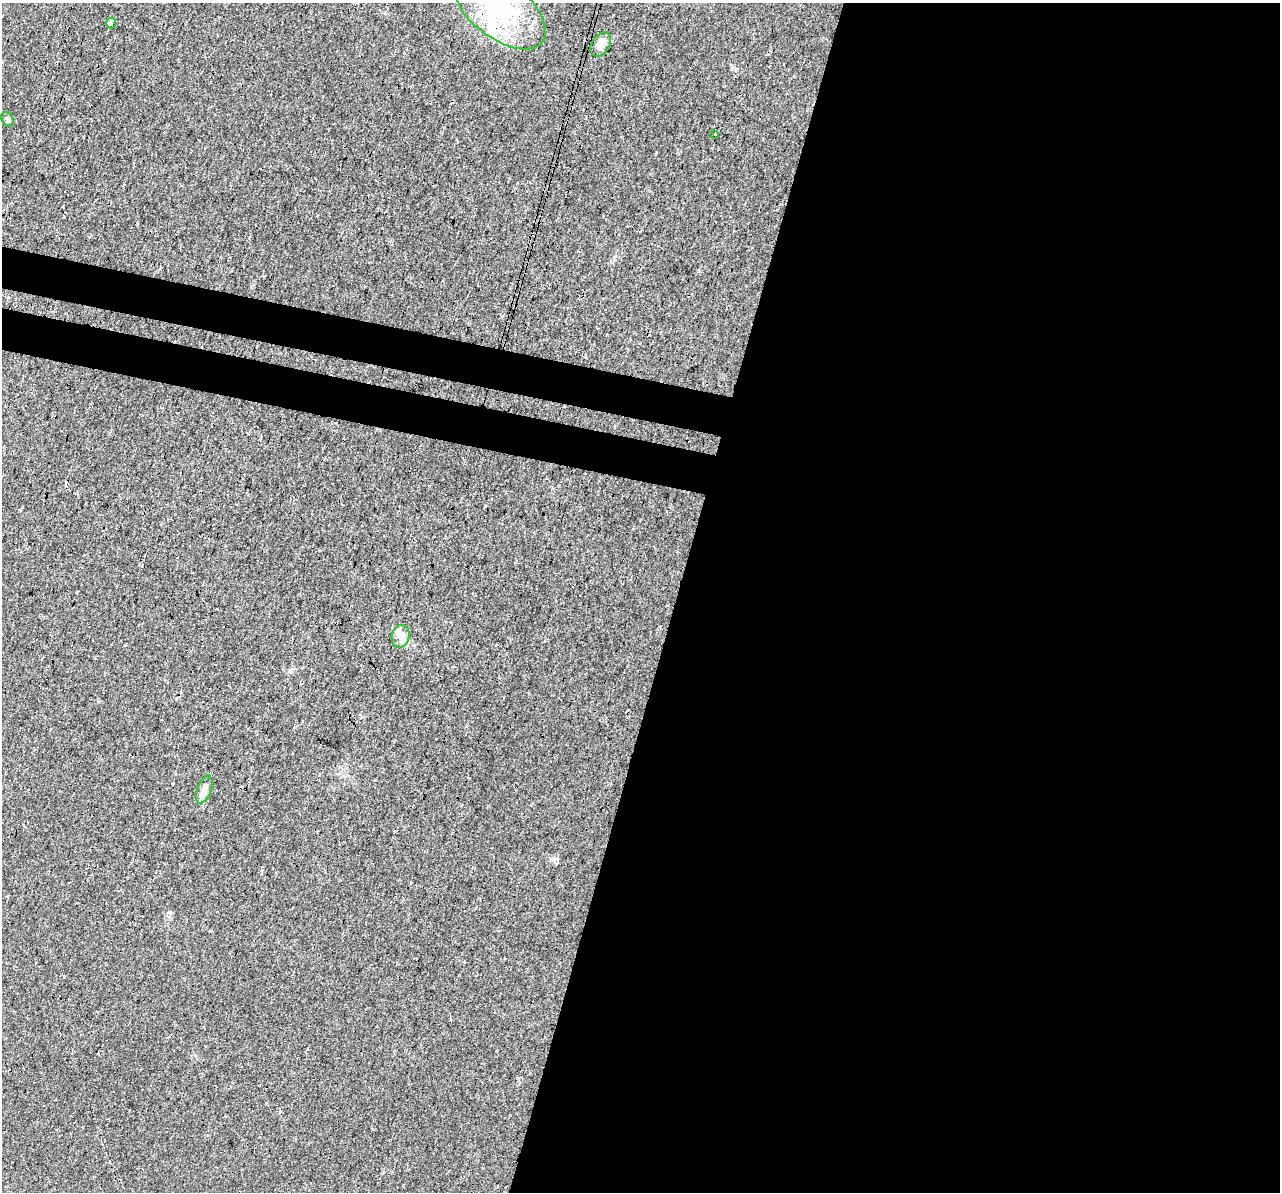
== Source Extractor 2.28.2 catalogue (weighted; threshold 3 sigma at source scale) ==
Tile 12 of 4 x 4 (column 4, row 3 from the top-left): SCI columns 3859-5136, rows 1529-2718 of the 5152 x 5375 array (HDU 1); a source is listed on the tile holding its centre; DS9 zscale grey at full resolution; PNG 1282 x 1194 px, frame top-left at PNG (2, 3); each listed source drawn as its Kron ellipse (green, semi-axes under 4 px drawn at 4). Shown black and unused: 51% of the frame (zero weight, under 3 of 4 exposures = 5% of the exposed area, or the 3 px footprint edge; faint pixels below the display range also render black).
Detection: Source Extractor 2.28.2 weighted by HDU 2 'WHT'; one run over the whole footprint, this tile lists its part. Background 0.0162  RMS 0.0068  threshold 0.0305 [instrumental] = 3 sigma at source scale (4.5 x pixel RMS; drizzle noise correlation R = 1.50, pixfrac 1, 0.0396/0.0396 arcsec/px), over >= 5 px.
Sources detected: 8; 1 inside a brighter listed object's ellipse — not listed separately; the other 7 listed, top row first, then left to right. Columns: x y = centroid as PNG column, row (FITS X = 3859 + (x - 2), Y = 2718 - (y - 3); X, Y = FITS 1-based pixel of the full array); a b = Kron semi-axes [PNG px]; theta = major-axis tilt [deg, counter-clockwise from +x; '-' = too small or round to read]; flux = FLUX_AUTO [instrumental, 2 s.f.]
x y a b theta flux
500 9 53 28 -38 62
111 23 5 5 - 1.1
601 44 13 9 56 5.1
7 119 8 5 -59 1.4
715 135 2 2 - 0.45
401 636 11 9 77 5
204 790 15 7 70 3.7
Isophote crosses this tile's border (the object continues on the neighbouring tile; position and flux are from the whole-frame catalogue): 1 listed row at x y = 500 9